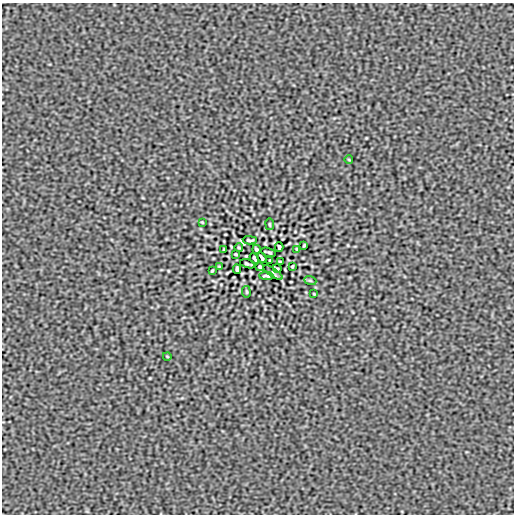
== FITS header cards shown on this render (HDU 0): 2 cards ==
NAXIS1  =                  512
NAXIS2  =                  512

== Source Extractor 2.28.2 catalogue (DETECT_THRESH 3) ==
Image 512 x 512 px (HDU 0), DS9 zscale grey, 1 PNG px = 1 image px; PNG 516 x 516 px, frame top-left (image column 1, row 512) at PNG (2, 3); each listed source drawn as its Kron ellipse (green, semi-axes under 4 px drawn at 4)
Background 6.59e-08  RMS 2.4e-05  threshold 7.33e-05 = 3 sigma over >= 5 px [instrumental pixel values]
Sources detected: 29; all 29 listed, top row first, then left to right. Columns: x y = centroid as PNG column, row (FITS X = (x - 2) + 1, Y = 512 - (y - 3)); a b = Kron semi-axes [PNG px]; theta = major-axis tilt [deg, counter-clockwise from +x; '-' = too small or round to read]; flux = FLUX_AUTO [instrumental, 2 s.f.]
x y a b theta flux
349 160 4 2 - 0.0012
202 222 3 2 - 0.0012
270 224 6 3 -81 0.0017
250 240 7 3 -1 0.0023
304 245 3 2 - 0.0017
279 247 4 3 - 0.0025
239 248 4 2 - 0.0014
256 249 4 3 - 0.0021
297 249 3 2 - 0.0015
224 250 3 2 - 0.0015
268 252 8 2 -16 0.0021
236 254 3 2 - 0.0018
254 258 6 2 -64 0.0027
262 258 6 2 -64 0.0027
270 260 3 2 - 0.0012
280 262 3 2 - 0.0018
248 264 8 2 -16 0.0021
292 266 3 2 - 0.0015
219 267 3 2 - 0.0015
260 267 4 3 - 0.0021
277 268 4 2 - 0.0014
237 269 4 3 - 0.0025
212 271 3 2 - 0.0017
273 272 11 2 -36 0.0023
266 276 7 3 -1 0.0023
310 280 6 4 -19 0.0018
246 292 6 3 -81 0.0017
314 294 3 2 - 0.0012
167 356 4 2 - 0.0012